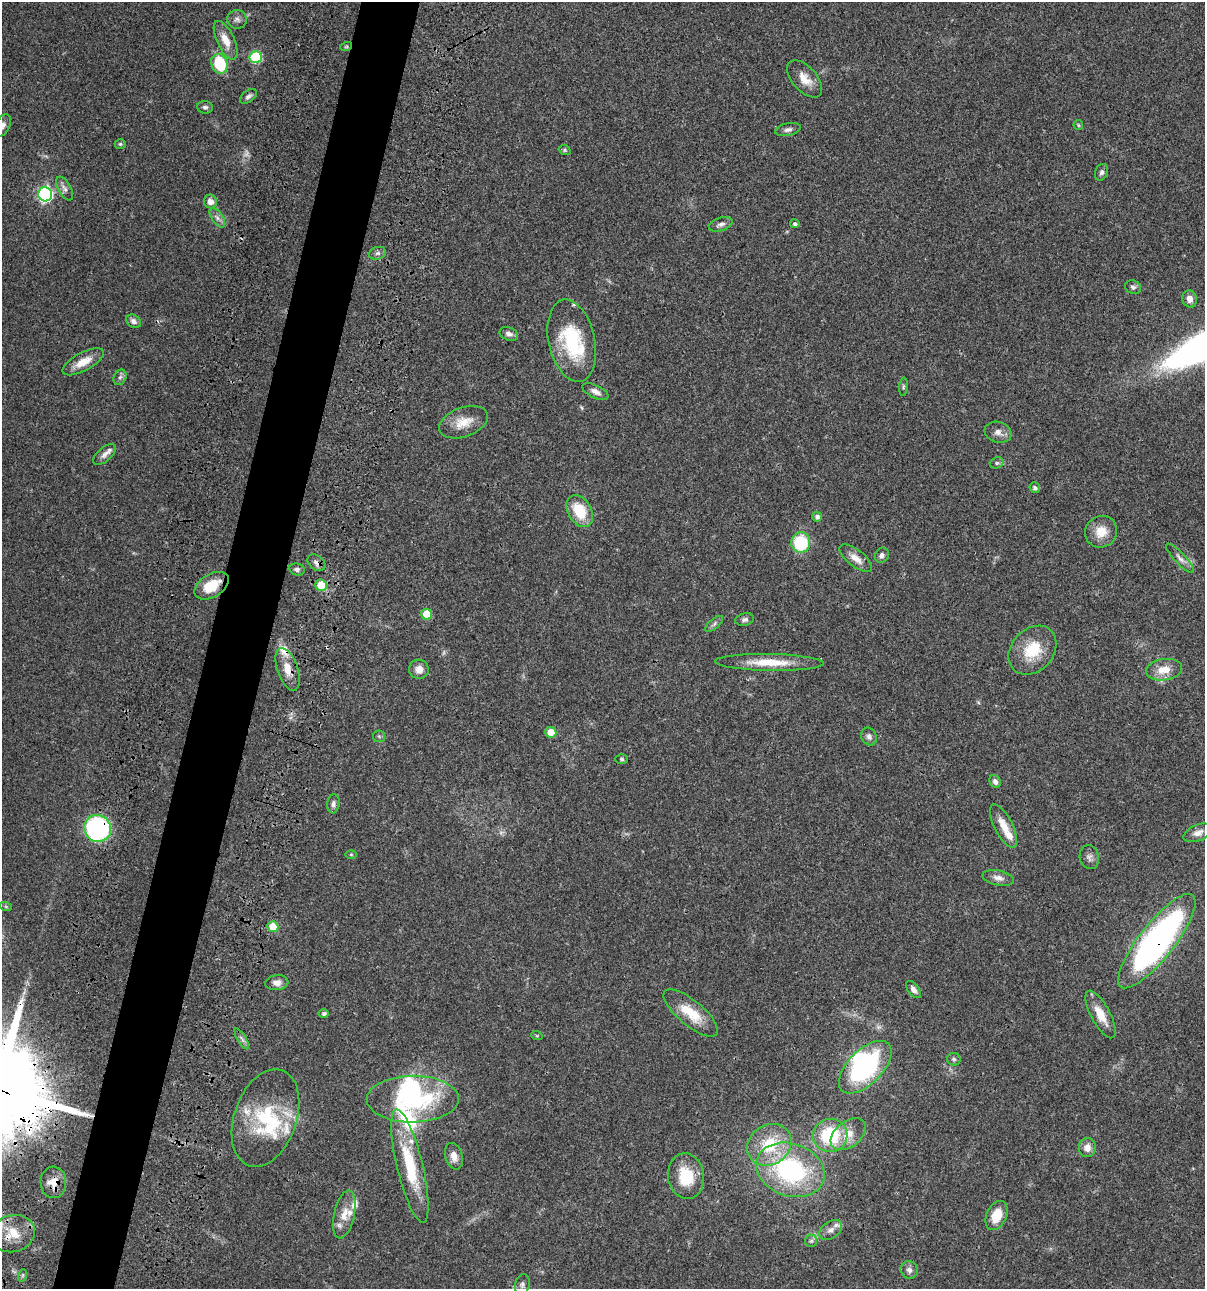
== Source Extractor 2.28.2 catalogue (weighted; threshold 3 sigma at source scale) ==
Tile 7 of 4 x 4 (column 3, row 2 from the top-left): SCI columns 2640-3842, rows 2695-3981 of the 5404 x 5387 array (HDU 1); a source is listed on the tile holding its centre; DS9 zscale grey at full resolution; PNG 1207 x 1291 px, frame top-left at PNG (2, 2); each listed source drawn as its Kron ellipse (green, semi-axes under 4 px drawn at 4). Shown black and unused: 5% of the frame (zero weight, under 3 of 4 exposures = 9% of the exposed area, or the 3 px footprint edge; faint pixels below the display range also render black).
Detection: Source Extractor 2.28.2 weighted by HDU 2 'WHT'; one run over the whole footprint, this tile lists its part. Background 0.0476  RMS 0.0054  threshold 0.0241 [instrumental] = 3 sigma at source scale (4.5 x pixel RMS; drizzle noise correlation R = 1.50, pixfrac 1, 0.05/0.05 arcsec/px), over >= 5 px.
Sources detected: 119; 3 too faint to see at this stretch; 3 inside a brighter object's white glare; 1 cosmic-ray / hot-pixel residue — neither listed nor drawn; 15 inside a brighter listed object's ellipse — not listed separately; the other 97 listed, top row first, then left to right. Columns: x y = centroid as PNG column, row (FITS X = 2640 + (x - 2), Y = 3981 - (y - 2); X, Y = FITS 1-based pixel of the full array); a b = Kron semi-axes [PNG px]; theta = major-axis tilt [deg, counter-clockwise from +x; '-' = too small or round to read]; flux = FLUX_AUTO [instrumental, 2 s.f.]
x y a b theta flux
237 19 10 9 - 2.3
226 40 21 8 -65 7.4
346 47 6 4 19 0.59
256 57 6 6 - 38
219 64 10 8 -71 25
805 79 22 12 -48 7.1
248 96 10 5 37 1.6
205 107 8 6 -3 1.4
1078 125 5 4 - 0.61
3 126 12 7 63 2.4
788 130 13 6 12 2
120 144 5 4 - 0.79
565 150 6 4 -22 0.75
1101 172 8 6 68 1.4
65 189 13 6 -62 2.2
45 194 7 7 - 120
210 201 7 6 - 3.3
217 218 11 5 -55 2.1
721 224 12 6 19 2.1
795 224 5 4 - 1.2
378 253 9 6 15 1.5
1133 287 8 6 -27 1.4
1189 299 8 7 - 3.5
133 321 8 6 -33 2.1
509 334 10 6 -22 2.2
572 341 42 23 -77 35
83 362 23 9 28 7.6
120 377 8 6 65 1.5
903 387 9 4 85 0.85
595 392 14 6 -25 2.6
463 422 25 14 20 9.4
998 432 14 10 -18 3.3
105 454 14 7 42 2.6
997 463 7 5 20 1
1035 488 5 5 - 1.3
580 511 17 11 -59 17
817 517 5 5 - 1.8
1101 532 16 15 - 7.9
801 542 10 9 - 26
882 555 8 6 60 1.9
856 558 19 8 -38 5.2
1180 558 19 5 -46 2.7
316 563 10 7 -37 2.2
297 569 8 6 -12 1.4
321 585 6 5 - 12
212 586 19 11 32 12
427 614 5 5 - 11
745 619 9 6 13 1.5
714 624 11 5 40 1.3
1032 650 27 21 47 18
769 662 54 8 -1 15
288 669 22 10 -71 7.4
419 669 10 9 - 4.3
1164 670 18 10 8 7.9
551 732 5 5 - 7.8
379 736 6 5 - 0.93
869 737 9 7 -62 2
622 759 6 5 - 0.85
995 781 7 5 -61 1.9
333 804 10 6 82 1.8
1003 826 24 9 -63 7.1
98 828 14 13 - 88
1198 833 15 8 21 3.4
351 854 5 3 - 0.52
1089 857 12 9 -76 2.3
998 878 16 7 -12 3.2
6 907 6 4 -19 0.66
273 927 5 5 - 9.5
1157 941 58 17 52 190
277 983 11 7 6 3.1
914 990 10 5 -52 2.3
324 1013 5 4 - 1.4
691 1013 33 12 -40 14
1101 1014 26 9 -62 9.1
537 1036 6 3 -19 0.53
242 1039 12 3 -59 1.4
954 1059 7 6 - 1.3
865 1067 33 17 45 74
413 1099 46 23 1 56
265 1118 50 31 71 40
848 1134 20 12 38 7.5
830 1135 17 16 - 29
769 1145 23 19 34 21
1087 1147 9 8 - 4.1
454 1156 13 8 -74 4.1
410 1166 58 13 -76 30
790 1170 35 26 -19 68
686 1176 23 18 -81 17
53 1182 16 13 -88 6.8
344 1214 24 10 77 7.3
996 1215 15 10 64 10
831 1230 12 8 35 3
13 1234 22 18 15 11
811 1241 6 6 - 1.2
909 1270 9 8 - 2.4
23 1275 6 4 71 0.85
522 1284 10 7 75 2
Overlapping masked pixels (flux is a lower limit): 7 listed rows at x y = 316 563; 212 586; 288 669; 98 828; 1157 941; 53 1182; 13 1234
Isophote crosses this tile's border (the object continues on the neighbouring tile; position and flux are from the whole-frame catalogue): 1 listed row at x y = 3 126